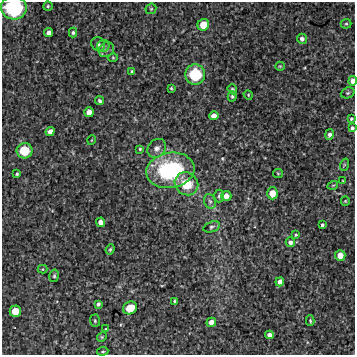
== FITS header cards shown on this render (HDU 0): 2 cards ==
NAXIS1  =                  353 / Axis length
NAXIS2  =                  353 / Axis length

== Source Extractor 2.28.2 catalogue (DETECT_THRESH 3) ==
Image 353 x 353 px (HDU 0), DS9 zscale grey, 1 PNG px = 1 image px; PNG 357 x 357 px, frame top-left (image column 1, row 353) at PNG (2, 2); each listed source drawn as its Kron ellipse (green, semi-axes under 4 px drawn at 4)
Background 2800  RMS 210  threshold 644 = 3 sigma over >= 5 px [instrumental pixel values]
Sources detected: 65; all 65 listed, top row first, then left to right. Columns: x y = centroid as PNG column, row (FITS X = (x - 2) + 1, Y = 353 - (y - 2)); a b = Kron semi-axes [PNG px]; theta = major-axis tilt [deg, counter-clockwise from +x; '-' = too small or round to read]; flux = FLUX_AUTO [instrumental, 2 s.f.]
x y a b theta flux
48 6 5 4 - 1.9e+04
14 8 13 11 -3 1.2e+06
151 9 6 5 - 2.1e+04
346 24 5 5 - 2.1e+04
203 25 6 5 - 2.1e+05
49 33 4 4 - 7.8e+04
73 33 5 4 - 2.7e+04
302 39 5 5 - 5.1e+04
98 44 7 6 - 4.1e+04
103 46 6 6 - 3.6e+04
106 50 8 7 - 5.1e+04
113 58 5 3 - 1.4e+04
280 66 5 4 - 1.6e+04
132 71 3 3 - 1.5e+04
195 74 10 10 - 6.7e+05
353 81 5 4 - 8.6e+04
171 88 3 3 - 1.4e+04
232 89 5 4 - 2.4e+04
348 93 7 5 21 2.3e+04
248 95 5 4 - 1.5e+04
232 96 5 4 - 2.5e+04
100 101 4 3 - 2.8e+04
89 112 5 5 - 1.1e+05
214 116 5 4 - 9.5e+04
351 119 3 3 - 1.8e+04
352 128 4 4 - 3.0e+04
50 132 4 4 - 7.6e+04
329 134 5 4 - 4.4e+04
92 140 5 3 - 1.1e+04
157 148 10 8 49 7.6e+04
140 149 4 3 - 2.0e+04
24 151 8 7 - 4.1e+05
344 165 6 4 72 1.6e+04
170 170 24 17 9 1.6e+06
17 174 3 3 - 2.1e+04
278 174 5 4 - 1.6e+04
343 181 3 2 - 1.0e+04
186 184 12 11 - 4.1e+05
333 185 5 3 - 1.2e+04
272 193 6 5 - 1.9e+05
219 196 6 4 89 2.8e+04
226 196 5 5 - 9.3e+04
210 201 7 5 -67 4.2e+04
345 201 5 4 - 1.5e+04
101 222 5 4 - 1.0e+05
322 225 3 3 - 3.0e+04
211 227 8 5 17 3.5e+04
296 235 4 3 - 1.6e+04
290 242 5 4 - 5.4e+04
110 249 5 4 - 2.0e+04
340 255 5 5 - 1.4e+05
43 269 5 4 - 1.6e+04
54 276 6 5 - 2.2e+04
280 282 4 4 - 6.7e+04
175 301 3 2 - 1.8e+04
98 304 4 3 - 3.2e+04
130 308 7 6 - 1.9e+05
15 311 6 5 - 2.1e+05
95 321 6 5 - 2.3e+04
310 321 5 3 - 2.0e+04
211 322 5 4 - 1.2e+05
105 329 3 3 - 1.2e+04
269 335 4 4 - 7.1e+04
102 337 5 4 - 1.7e+04
103 351 6 4 6 2.0e+04
At the frame edge (FLAGS 8, measured only in part): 3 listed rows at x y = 14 8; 353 81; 352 128